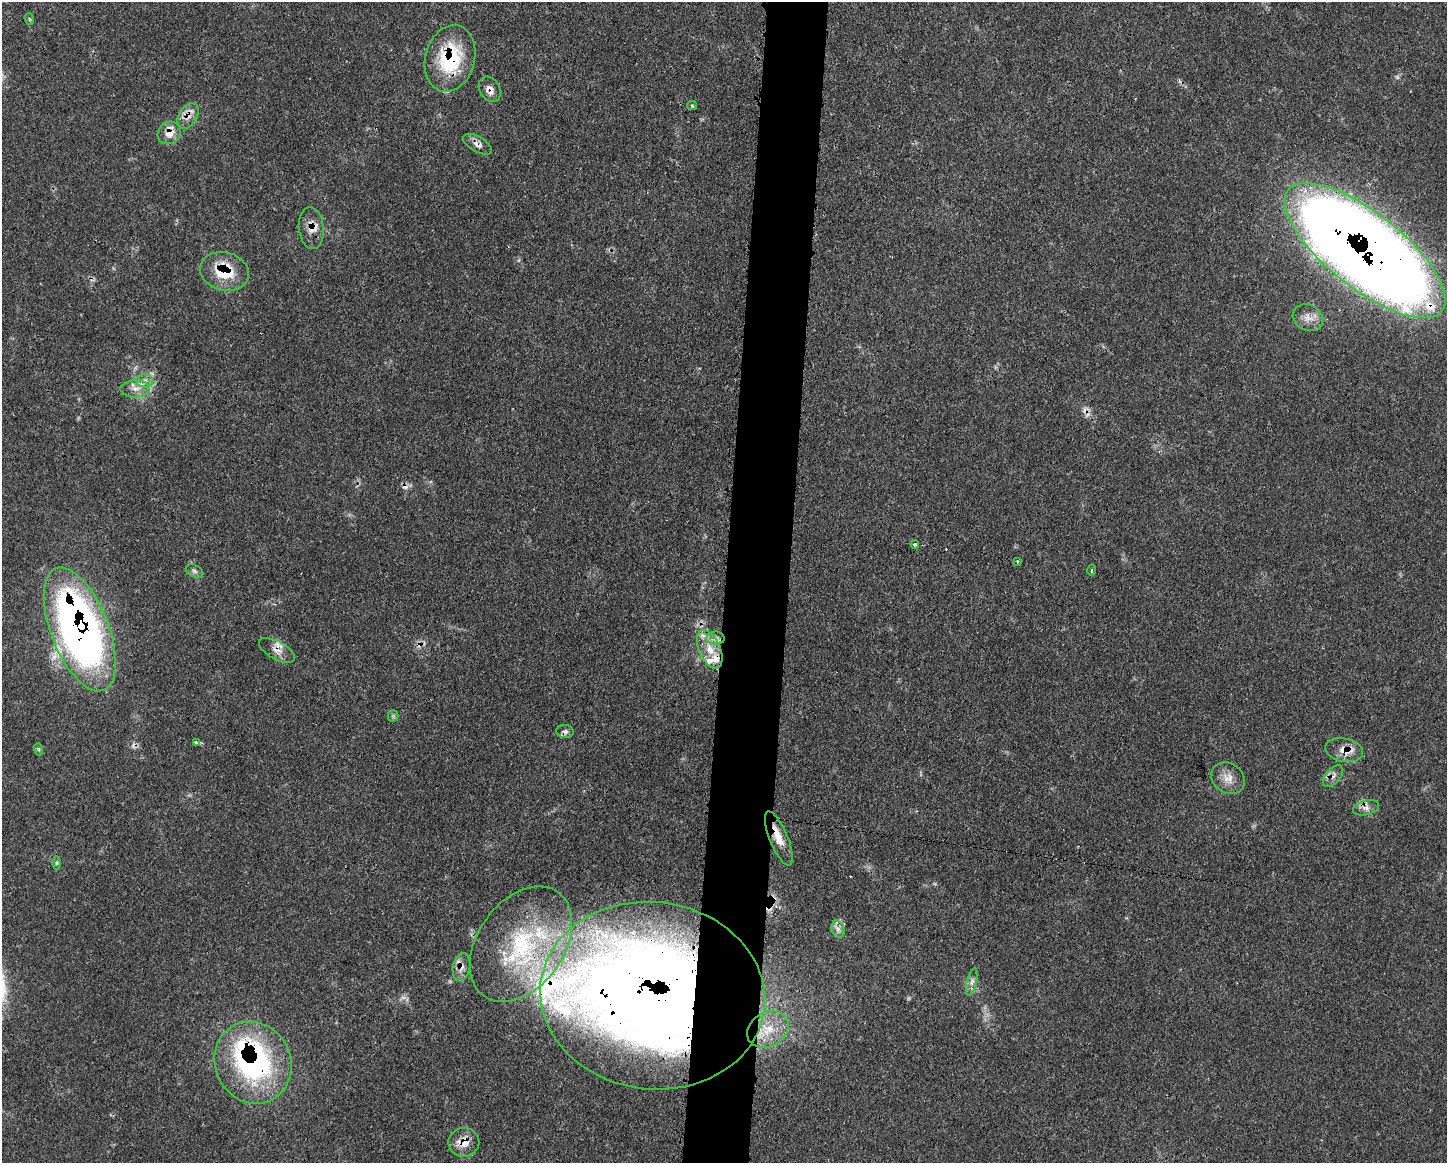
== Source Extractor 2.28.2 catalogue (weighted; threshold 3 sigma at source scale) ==
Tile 8 of 3 x 4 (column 2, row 3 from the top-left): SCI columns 1567-3011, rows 1171-2331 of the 4688 x 4656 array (HDU 1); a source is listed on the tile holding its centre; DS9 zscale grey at full resolution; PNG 1449 x 1165 px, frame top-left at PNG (2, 2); each listed source drawn as its Kron ellipse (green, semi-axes under 4 px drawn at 4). Shown black and unused: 5% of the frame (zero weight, under 3 of 4 exposures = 2% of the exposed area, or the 3 px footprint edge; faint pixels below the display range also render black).
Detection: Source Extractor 2.28.2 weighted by HDU 2 'WHT'; one run over the whole footprint, this tile lists its part. Background 0.0546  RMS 0.0033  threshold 0.0148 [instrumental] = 3 sigma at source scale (4.5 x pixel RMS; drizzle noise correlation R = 1.50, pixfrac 1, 0.05/0.05 arcsec/px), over >= 5 px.
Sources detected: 52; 1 too faint to see at this stretch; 4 cosmic-ray / hot-pixel residue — neither listed nor drawn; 8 inside a brighter listed object's ellipse — not listed separately; the other 39 listed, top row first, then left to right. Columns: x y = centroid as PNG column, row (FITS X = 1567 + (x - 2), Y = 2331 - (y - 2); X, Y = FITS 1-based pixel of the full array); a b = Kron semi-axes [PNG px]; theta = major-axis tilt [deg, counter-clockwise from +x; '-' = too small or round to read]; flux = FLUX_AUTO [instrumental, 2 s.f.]
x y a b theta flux
29 19 6 3 -71 0.4
450 58 34 24 75 25
490 89 13 10 -58 2.5
692 106 5 4 - 0.44
188 116 14 9 59 3
169 133 12 10 38 3.6
477 144 16 7 -30 2.2
311 228 21 12 -84 4.2
1365 250 98 37 -38 940
224 271 25 19 -14 13
1308 318 16 13 -28 3.2
144 381 9 6 -1 1.7
135 389 14 8 2 3.1
915 544 4 3 - 1.9
1017 561 3 3 - 0.42
1092 570 5 3 - 0.53
194 571 9 6 -27 1
80 629 65 29 -68 220
716 638 9 6 -1 1.8
710 649 20 10 -67 6.4
277 650 20 9 -29 2.8
393 716 5 5 - 0.63
565 731 8 6 -7 1.2
196 742 4 4 - 0.78
38 749 6 4 -71 0.5
1344 750 19 11 -12 4.6
1333 776 13 7 50 2
1228 778 18 14 -36 4.1
1366 808 13 7 14 2
779 839 29 9 -68 5.6
57 863 6 4 89 0.57
838 929 9 6 -69 1.5
521 944 64 43 54 49
461 967 14 8 81 2.6
972 982 14 5 76 1.6
653 996 113 93 -7 610
768 1029 22 17 29 9.4
253 1063 42 38 -63 71
464 1142 15 14 - 4.8
Overlapping masked pixels (flux is a lower limit): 18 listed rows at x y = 450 58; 490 89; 188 116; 169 133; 477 144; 311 228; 1365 250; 224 271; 80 629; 277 650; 1344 750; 1333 776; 779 839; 521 944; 461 967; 653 996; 253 1063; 464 1142
Isophote crosses this tile's border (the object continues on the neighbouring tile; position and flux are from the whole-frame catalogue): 1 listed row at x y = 1365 250